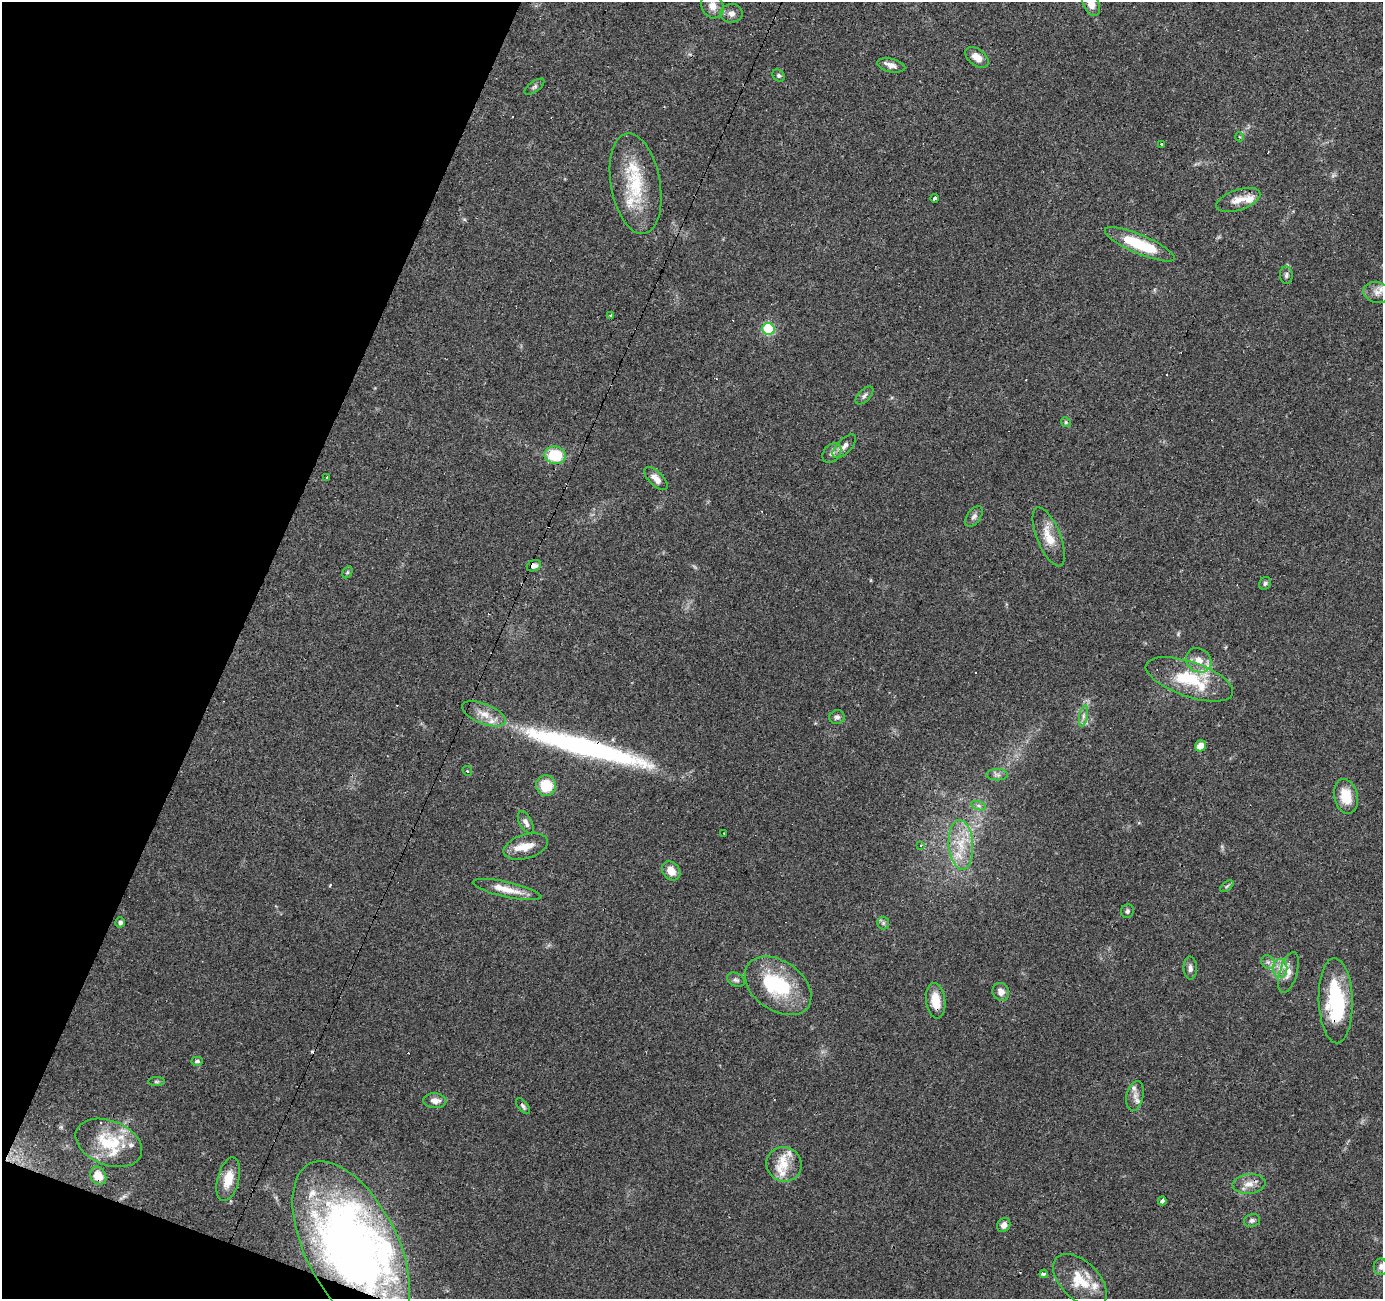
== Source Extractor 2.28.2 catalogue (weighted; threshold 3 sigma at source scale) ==
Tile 9 of 4 x 4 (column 1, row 3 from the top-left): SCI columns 1-1381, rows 1503-2799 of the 5528 x 5664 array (HDU 1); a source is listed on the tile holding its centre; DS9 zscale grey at full resolution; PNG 1385 x 1301 px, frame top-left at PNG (2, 2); each listed source drawn as its Kron ellipse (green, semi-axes under 4 px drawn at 4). Shown black and unused: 18% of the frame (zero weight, under 3 of 4 exposures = <1% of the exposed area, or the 3 px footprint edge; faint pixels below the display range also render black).
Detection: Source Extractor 2.28.2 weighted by HDU 2 'WHT'; one run over the whole footprint, this tile lists its part. Background 0.0703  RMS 0.0053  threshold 0.0239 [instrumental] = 3 sigma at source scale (4.5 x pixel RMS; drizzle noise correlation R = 1.50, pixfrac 1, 0.0396/0.0396 arcsec/px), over >= 5 px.
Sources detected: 105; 4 inside a brighter object's white glare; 9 cosmic-ray / hot-pixel residue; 1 long thin detection or spike segment (spike, bleed or trail) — neither listed nor drawn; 14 inside a brighter listed object's ellipse — not listed separately; the other 77 listed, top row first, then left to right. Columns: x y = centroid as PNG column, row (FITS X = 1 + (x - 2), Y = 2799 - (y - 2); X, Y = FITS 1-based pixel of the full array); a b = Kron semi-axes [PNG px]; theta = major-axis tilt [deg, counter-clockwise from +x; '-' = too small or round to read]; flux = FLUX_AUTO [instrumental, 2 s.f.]
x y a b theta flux
1091 3 13 8 -65 6.4
712 6 13 10 -66 4.9
731 13 11 9 -1 3
977 57 13 8 -38 5.2
891 65 14 6 -13 3.5
779 75 7 5 -45 1.3
534 87 11 5 36 1.4
1240 137 4 3 - 0.6
1161 144 3 3 - 2
635 184 51 24 -80 30
934 198 4 3 - 2.4
1238 200 23 10 18 6.4
1140 244 38 9 -23 26
1286 275 9 6 -86 1.5
1377 292 14 10 -14 4.8
610 316 3 2 - 0.71
768 329 6 6 - 46
864 395 11 5 45 1.7
1066 422 5 4 - 0.78
844 446 15 7 46 3.3
832 453 11 8 49 2.6
555 455 10 8 -8 20
326 478 3 3 - 2.3
656 478 15 7 -44 3.9
974 516 12 6 55 1.9
1049 537 31 11 -68 10
534 566 7 5 21 2.8
347 572 6 4 60 0.84
1265 583 7 5 57 1.1
1199 660 13 11 -38 5.5
1189 679 46 17 -19 31
484 714 23 10 -22 7.3
1083 716 11 4 79 1.9
837 717 7 7 - 1.7
1200 746 6 5 - 5.5
467 771 5 3 - 0.48
997 775 11 5 0 1.9
546 786 10 10 - 13
1346 796 17 12 -78 11
979 806 8 3 -19 1.1
526 822 12 6 -62 2.7
724 833 3 2 - 0.71
921 845 4 3 - 1.2
961 845 25 12 -86 14
526 846 23 12 16 8.5
671 871 10 8 -49 5.6
1227 886 8 4 37 0.98
507 890 35 7 -12 8.6
1127 911 7 6 - 1.5
120 922 5 4 - 1.4
883 923 6 6 - 1.2
1268 962 7 6 - 1.7
1190 968 11 6 -86 2.2
1280 968 9 7 -89 3.3
1288 972 21 8 73 4.7
736 980 9 6 -26 1.6
778 986 37 24 -35 38
1001 992 9 8 - 3.5
936 1001 18 9 -83 9.4
1336 1001 42 17 -88 44
197 1061 6 4 1 1
156 1082 8 4 0 0.91
1135 1096 15 8 79 3.7
435 1101 11 7 -4 4.1
523 1106 9 5 -53 1.3
109 1143 35 22 -21 25
784 1164 18 17 - 11
98 1176 9 7 -62 7.4
228 1179 22 11 75 10
1249 1184 16 10 6 5.1
1162 1201 4 3 - 6.1
1252 1221 8 6 15 1.5
1004 1225 7 6 - 2.9
351 1246 92 46 -63 290
1381 1267 8 7 - 2.4
1044 1274 4 3 - 5.7
1080 1280 32 19 -44 16
Overlapping masked pixels (flux is a lower limit): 5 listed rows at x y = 534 566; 936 1001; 1336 1001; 98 1176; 351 1246
Isophote crosses this tile's border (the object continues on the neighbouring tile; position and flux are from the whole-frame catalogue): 2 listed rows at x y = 1091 3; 1381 1267